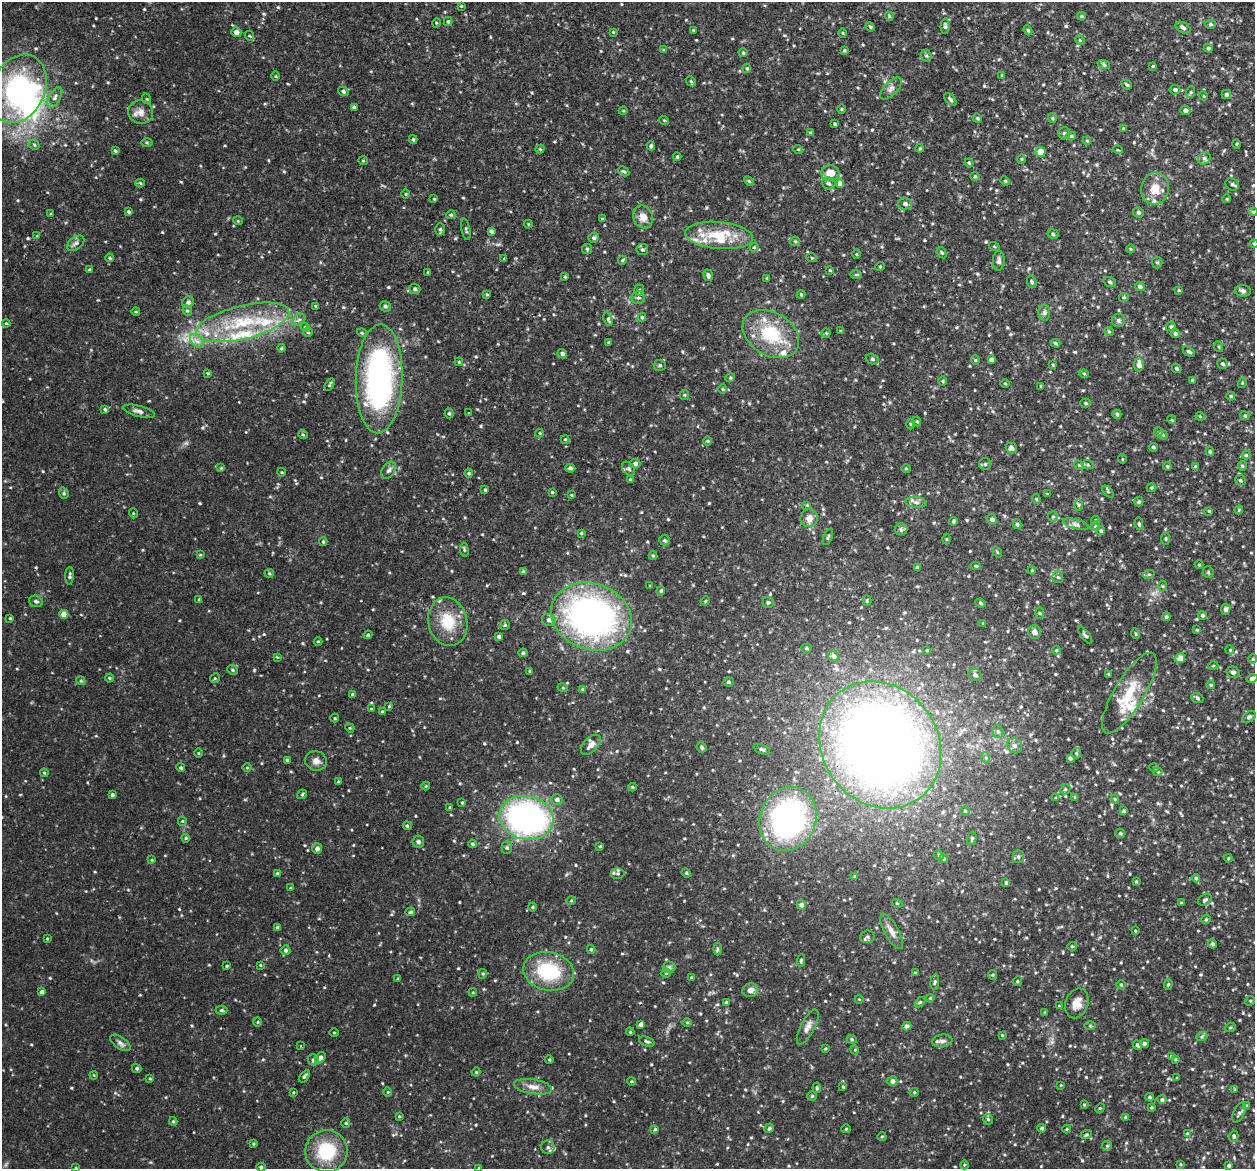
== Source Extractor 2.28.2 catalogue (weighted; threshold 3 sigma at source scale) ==
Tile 10 of 4 x 4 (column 2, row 3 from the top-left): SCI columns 1269-2521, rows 1345-2511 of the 5042 x 5143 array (HDU 1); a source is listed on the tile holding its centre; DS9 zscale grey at full resolution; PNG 1257 x 1171 px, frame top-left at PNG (2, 2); each listed source drawn as its Kron ellipse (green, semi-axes under 4 px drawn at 4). Shown black and unused: <1% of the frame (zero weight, under 2 of 3 exposures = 3% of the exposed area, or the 3 px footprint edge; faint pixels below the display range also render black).
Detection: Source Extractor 2.28.2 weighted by HDU 2 'WHT'; one run over the whole footprint, this tile lists its part. Background 0.0505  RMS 0.0062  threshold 0.028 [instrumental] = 3 sigma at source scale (4.5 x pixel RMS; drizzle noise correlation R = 1.50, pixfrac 1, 0.05/0.05 arcsec/px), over >= 5 px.
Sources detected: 558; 1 inside a brighter object's white glare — neither listed nor drawn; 20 inside a brighter listed object's ellipse — not listed separately; of the other 537, all 500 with FLUX_AUTO >= 0.465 (the completeness limit of this list) listed and drawn (37 fainter detections not listed), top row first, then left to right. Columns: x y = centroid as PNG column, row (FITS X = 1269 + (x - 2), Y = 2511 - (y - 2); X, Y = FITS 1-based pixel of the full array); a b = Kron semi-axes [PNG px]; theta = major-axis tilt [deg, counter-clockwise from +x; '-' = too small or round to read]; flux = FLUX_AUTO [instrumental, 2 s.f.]
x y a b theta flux
461 6 3 3 - 0.48
889 16 5 3 - 0.58
1082 16 4 3 - 0.77
448 21 4 4 - 0.77
436 23 4 3 - 0.49
1210 24 5 4 - 0.81
945 26 8 4 -90 1.2
870 27 5 4 - 0.75
1183 28 8 5 -28 1.6
693 30 3 2 - 0.5
1028 30 5 4 - 0.79
236 32 5 4 - 3.2
613 32 4 3 - 0.5
843 33 5 3 - 0.52
250 36 5 3 - 0.56
1080 40 5 4 - 0.67
1208 48 4 4 - 1
664 50 4 3 - 0.61
844 50 4 3 - 0.66
743 53 4 4 - 0.62
926 56 6 5 - 0.98
1104 65 6 4 -19 0.85
1153 66 4 3 - 0.51
747 68 4 4 - 0.69
1002 75 3 3 - 0.52
276 76 5 3 - 0.52
691 81 5 4 - 0.74
1127 85 5 3 - 0.79
18 89 36 26 64 80
891 89 14 6 46 2.5
1175 90 5 4 - 1.3
343 91 5 4 - 1.1
1191 92 6 4 71 0.73
1226 94 4 4 - 1.4
1204 96 4 3 - 0.5
55 97 11 5 60 2.2
147 99 5 3 - 0.51
950 99 8 4 -46 1.1
354 107 4 3 - 1
842 109 5 3 - 0.54
1185 110 5 4 - 2.3
623 111 4 3 - 0.51
141 112 12 11 - 4.4
978 118 5 4 - 0.77
1052 118 5 4 - 0.75
664 120 5 3 - 0.5
835 124 3 2 - 0.58
1123 129 4 3 - 0.57
811 133 4 3 - 0.73
1064 133 6 6 - 1.2
1071 136 5 4 - 0.93
413 139 4 3 - 0.82
1087 141 4 3 - 0.49
147 142 6 4 -1 0.71
1237 144 5 3 - 0.54
34 145 5 4 - 0.77
651 146 4 4 - 1.2
920 148 4 4 - 0.58
540 149 4 4 - 0.6
798 149 5 3 - 0.53
1118 150 5 3 - 0.49
115 151 4 4 - 0.82
1040 152 5 5 - 8.1
677 157 4 3 - 0.8
1204 158 7 5 45 1.4
1021 159 4 4 - 0.66
363 161 5 3 - 0.48
969 163 4 4 - 0.69
623 171 6 4 -29 0.98
830 173 9 8 - 6.7
975 176 4 4 - 0.78
749 181 6 3 -45 0.64
1005 181 5 4 - 0.68
140 183 4 4 - 0.58
829 183 7 6 - 1.2
840 183 4 4 - 3.1
1232 184 7 5 -26 1.3
1155 189 16 14 80 9.8
406 194 5 3 - 0.5
434 199 4 3 - 0.52
1227 199 4 3 - 0.47
905 204 7 6 - 1.5
129 212 4 3 - 0.99
1138 212 5 5 - 1.5
1253 212 4 3 - 0.77
51 214 4 3 - 0.6
451 215 4 4 - 0.71
643 217 11 9 -71 5.4
602 219 4 3 - 0.53
238 221 5 3 - 0.48
528 224 4 3 - 0.56
440 229 6 5 - 0.95
466 229 11 3 -79 0.87
491 231 4 3 - 1.3
1053 234 5 4 - 0.95
719 235 34 13 -5 19
37 236 4 2 - 0.51
594 238 5 5 - 1.2
795 241 5 4 - 0.77
76 243 10 6 38 1.9
1254 244 4 4 - 0.64
994 246 5 3 - 0.52
754 247 4 4 - 0.63
587 249 5 5 - 0.84
1130 249 4 3 - 0.5
642 250 6 5 - 1.1
942 253 6 4 -58 0.77
856 254 5 3 - 0.53
109 258 4 3 - 0.64
812 258 5 3 - 0.68
504 259 3 3 - 1.4
622 260 4 4 - 0.65
999 261 10 6 87 1.8
1157 262 6 5 - 0.94
880 266 5 3 - 0.47
90 270 4 3 - 1.2
830 270 3 3 - 0.48
428 272 4 3 - 0.67
708 275 6 4 -73 1.5
856 275 6 4 1 0.62
565 277 3 3 - 0.56
767 278 3 3 - 0.67
1032 282 6 4 -69 1
1110 282 6 4 -20 1
1140 286 5 4 - 1.7
415 289 5 5 - 1.2
639 290 5 5 - 0.91
1179 290 4 3 - 0.53
1243 291 8 5 -2 1.5
487 294 4 3 - 0.67
801 294 4 4 - 0.64
638 297 7 6 - 1.6
1124 297 5 4 - 0.69
188 302 6 5 - 1.5
316 306 4 3 - 1.8
385 306 6 5 - 1.1
187 311 5 4 - 0.85
136 312 4 3 - 0.53
1044 312 8 6 -90 1.5
642 317 4 3 - 0.83
608 319 7 4 -70 0.94
299 320 7 5 41 1.6
1118 320 6 6 - 1.4
243 322 48 16 14 38
6 323 4 4 - 0.54
305 327 6 4 -45 0.68
1171 327 5 5 - 0.99
841 331 3 3 - 0.53
308 332 4 4 - 0.79
1109 332 5 4 - 0.73
362 333 5 3 - 0.56
826 333 4 4 - 0.57
1175 333 5 4 - 1.2
771 334 30 21 -31 31
197 341 8 5 -44 2.4
609 342 4 4 - 0.56
1055 343 5 3 - 0.91
1219 347 5 3 - 0.54
281 348 4 3 - 0.64
1189 352 7 4 -30 1
562 354 5 4 - 1.6
872 359 7 5 -18 1.1
975 360 4 4 - 0.6
991 360 4 4 - 2.4
459 362 4 3 - 0.53
1222 364 5 5 - 1.1
660 365 6 5 - 1.2
1053 365 4 3 - 0.51
1139 365 7 5 -87 3.4
1177 368 5 3 - 0.96
208 373 4 3 - 0.58
1084 374 4 4 - 0.68
730 378 5 3 - 0.61
379 379 54 23 88 140
1192 380 3 3 - 0.62
943 381 5 3 - 0.63
1005 383 4 3 - 0.5
1242 383 5 3 - 0.58
330 384 7 3 61 0.79
1041 386 3 3 - 0.6
723 389 4 4 - 0.67
684 395 5 4 - 0.7
1231 396 4 4 - 0.86
1085 403 5 4 - 0.87
105 409 4 4 - 0.98
139 411 16 5 -14 2.4
449 413 5 4 - 0.85
469 413 3 2 - 0.94
1117 414 4 4 - 1
1200 416 4 4 - 0.56
1245 416 4 4 - 0.73
1172 420 4 3 - 0.56
917 421 5 4 - 0.8
910 424 5 3 - 0.59
1158 432 4 4 - 0.64
540 433 4 4 - 0.48
303 435 5 3 - 0.54
1163 435 5 4 - 0.63
565 439 4 4 - 0.56
708 441 5 3 - 0.55
1153 447 4 3 - 0.94
1011 448 6 5 - 1.8
1210 452 4 3 - 0.89
1246 455 4 4 - 0.71
1122 459 5 3 - 0.48
635 464 5 5 - 1.9
985 464 6 6 - 1.1
1079 465 5 4 - 0.78
1088 465 6 3 -18 0.72
1167 466 4 3 - 0.58
1242 466 5 4 - 0.9
1195 467 4 4 - 0.86
221 468 4 4 - 0.51
570 468 5 4 - 1.2
629 469 8 5 -48 1.2
906 469 5 3 - 0.58
389 470 9 6 57 1.9
281 472 4 3 - 0.54
468 473 4 3 - 0.75
630 479 3 3 - 0.5
1240 480 5 5 - 0.9
1152 488 5 4 - 0.72
485 490 3 3 - 0.69
552 492 4 4 - 0.63
1108 492 7 4 -47 0.93
64 493 6 4 -71 0.96
1047 494 4 3 - 0.59
571 495 4 3 - 0.47
1036 499 4 4 - 0.61
916 502 10 5 -7 2.2
1139 502 5 4 - 1
807 505 4 4 - 0.55
1078 505 6 4 89 0.8
1239 510 4 4 - 0.64
1209 511 4 3 - 0.55
133 513 5 3 - 0.49
1053 517 5 5 - 0.96
809 518 9 8 - 3.9
992 519 5 5 - 1.6
1095 520 4 3 - 0.6
954 521 4 3 - 0.81
1017 524 5 3 - 0.82
1076 524 13 4 -16 1.9
1139 524 6 4 -80 0.92
1095 526 5 4 - 0.82
901 529 6 6 - 1.2
1101 531 4 4 - 1
581 533 3 3 - 0.77
828 537 9 3 65 0.77
946 539 5 3 - 0.52
1166 539 6 3 90 0.62
665 540 5 5 - 0.91
323 542 4 3 - 0.67
464 550 7 3 -82 0.82
997 552 6 3 -54 0.6
200 555 4 4 - 0.53
653 556 4 4 - 0.68
1199 565 4 3 - 0.52
976 566 5 4 - 0.66
917 568 4 4 - 1.6
1032 570 4 3 - 0.52
523 572 4 4 - 1.3
1208 572 6 5 - 0.82
269 573 4 4 - 0.72
1149 574 6 3 18 0.68
70 576 9 4 87 1.2
1058 577 6 5 - 0.9
650 586 3 3 - 0.5
1163 586 5 3 - 0.61
661 591 5 3 - 0.8
199 599 4 4 - 0.55
36 601 7 5 -16 1.4
705 601 5 4 - 0.54
867 601 5 4 - 0.73
768 602 5 5 - 1
981 603 5 4 - 0.78
1226 609 5 4 - 1.6
1040 613 5 3 - 0.62
64 614 4 4 - 5.6
1202 615 4 4 - 1
591 617 41 33 -20 210
1166 617 4 4 - 1.4
10 618 4 3 - 0.62
549 620 7 6 - 2
448 622 24 19 -77 17
983 623 4 3 - 0.66
505 625 5 5 - 0.74
1197 630 4 4 - 0.54
1034 632 7 6 - 2.5
1136 634 5 3 - 0.58
368 635 4 3 - 0.68
1085 635 10 4 -53 1.4
499 636 4 3 - 1.7
318 641 4 3 - 0.47
806 648 5 4 - 0.78
927 650 4 3 - 0.59
1056 650 4 3 - 0.62
1230 650 4 3 - 0.55
523 653 4 4 - 1.1
833 656 6 5 - 2.1
277 657 3 3 - 0.48
1180 658 5 5 - 5
1253 659 4 4 - 0.63
1213 666 5 3 - 0.56
232 670 5 4 - 0.85
530 671 3 3 - 0.51
1233 672 6 5 - 1.5
1108 674 4 3 - 0.57
975 675 7 6 - 1.8
109 678 4 4 - 0.6
215 678 5 4 - 0.65
1252 678 5 4 - 2.1
81 681 4 3 - 0.58
729 682 5 4 - 0.78
1211 685 4 3 - 0.77
563 688 5 3 - 0.56
582 689 4 3 - 0.58
1129 693 46 15 59 21
352 694 4 3 - 0.55
1197 698 6 5 - 0.99
389 706 4 3 - 0.57
371 709 4 3 - 0.91
382 711 4 3 - 0.65
1249 717 7 5 37 1.3
335 718 4 4 - 0.52
350 728 5 4 - 0.62
998 732 6 5 - 1.3
591 745 12 7 47 3.1
880 745 66 58 -53 660
1015 746 8 7 - 2
702 747 5 5 - 1.3
762 749 9 4 -24 1.2
198 753 4 3 - 0.52
1076 753 5 5 - 0.83
986 758 5 3 - 0.66
1070 758 3 3 - 1.1
287 760 4 3 - 0.94
316 761 11 9 -12 3.2
181 768 4 4 - 0.9
247 768 5 3 - 0.53
1154 768 5 3 - 0.51
1158 772 4 4 - 0.73
44 773 4 3 - 0.62
338 782 4 3 - 0.6
426 786 4 4 - 0.55
632 787 4 4 - 0.63
1065 789 5 4 - 0.85
302 794 5 3 - 0.62
112 795 3 3 - 1.3
1075 797 4 3 - 0.62
1056 798 4 3 - 0.54
557 799 5 5 - 1.7
1115 799 4 4 - 0.7
462 802 4 3 - 0.5
450 807 4 3 - 0.62
965 811 4 4 - 0.7
1123 811 4 3 - 1
526 818 27 22 -12 160
788 819 33 28 68 140
182 821 5 4 - 0.64
407 826 4 4 - 0.74
1120 833 5 4 - 0.74
186 838 4 4 - 0.65
972 838 7 4 75 1.2
418 842 6 6 - 1.1
472 844 4 3 - 0.75
600 846 3 3 - 0.5
507 848 6 5 - 1.1
317 849 5 5 - 2.3
939 855 5 4 - 0.83
1018 856 6 5 - 1.2
1228 858 4 4 - 0.58
944 859 4 4 - 0.88
152 860 4 3 - 0.53
686 873 5 4 - 0.78
277 874 4 3 - 0.73
618 874 7 5 0 1.1
855 876 4 3 - 0.55
1196 878 4 4 - 0.89
1136 881 4 3 - 0.66
1006 883 4 3 - 0.92
290 888 4 2 - 0.54
1205 900 7 5 30 1.3
571 901 5 3 - 0.53
897 903 5 3 - 0.53
1181 903 4 3 - 0.53
801 905 5 4 - 2.2
532 907 4 4 - 0.58
410 912 5 3 - 0.91
1206 919 5 4 - 0.7
278 928 4 3 - 2.2
892 931 20 7 -61 4.1
1135 931 3 3 - 0.46
867 937 7 6 - 1.4
47 939 3 3 - 0.53
1213 944 4 4 - 1
1072 946 4 4 - 0.69
591 949 4 3 - 0.82
717 949 6 4 -90 0.86
285 950 5 5 - 1.3
801 961 6 4 86 0.89
260 965 3 3 - 0.5
227 966 3 2 - 0.51
669 967 6 6 - 1.2
549 971 26 19 -12 35
666 973 4 4 - 0.73
915 973 4 4 - 0.68
483 974 5 4 - 0.72
992 975 5 4 - 0.72
691 977 4 3 - 0.54
398 979 3 3 - 0.65
1017 981 5 4 - 0.78
935 982 8 4 83 1.1
1121 985 5 3 - 0.58
1168 985 5 4 - 0.85
750 990 8 6 16 3.2
42 992 4 3 - 2
473 992 4 3 - 0.49
930 998 4 3 - 0.55
859 999 4 3 - 0.47
1250 1001 5 4 - 0.73
920 1002 6 3 44 0.71
726 1003 4 3 - 0.82
1077 1003 15 11 68 5.4
1059 1006 4 3 - 0.49
221 1010 6 4 1 0.99
1045 1012 3 3 - 0.59
258 1022 4 3 - 0.51
687 1022 5 3 - 0.6
641 1024 4 4 - 2.3
907 1026 4 4 - 2.2
1090 1026 6 4 0 0.7
808 1027 19 7 62 3.5
1230 1028 5 3 - 0.68
334 1032 5 3 - 0.47
630 1032 4 3 - 0.59
1002 1035 3 3 - 0.48
1202 1036 5 3 - 0.93
852 1039 5 4 - 0.75
647 1041 8 4 -21 1.1
942 1041 10 6 9 2.1
120 1043 12 5 -35 2
1144 1043 4 4 - 1.4
1137 1045 5 4 - 0.89
300 1046 3 3 - 0.59
825 1049 4 3 - 0.48
855 1050 5 3 - 0.48
1171 1056 4 3 - 0.53
320 1058 6 4 54 2.4
549 1059 4 3 - 0.54
1175 1059 4 3 - 0.64
313 1060 5 5 - 1.1
137 1068 5 4 - 0.77
476 1072 4 4 - 0.61
94 1075 4 3 - 0.48
304 1076 7 3 54 1.2
150 1078 4 3 - 0.53
1177 1078 3 3 - 0.57
632 1081 4 3 - 0.52
892 1081 5 5 - 2.3
1061 1085 3 3 - 0.47
533 1087 19 7 -9 4.6
843 1087 3 3 - 0.63
817 1088 5 3 - 0.72
1235 1090 4 4 - 0.5
293 1092 3 3 - 9.1
388 1092 4 3 - 0.49
914 1092 4 4 - 0.63
812 1096 4 4 - 0.73
1150 1097 4 3 - 0.74
1162 1100 4 4 - 1.3
1084 1105 4 3 - 0.55
1247 1106 4 4 - 0.66
1151 1107 3 3 - 0.72
1100 1108 5 4 - 0.64
1239 1113 10 5 65 1.4
399 1116 4 4 - 0.58
1125 1117 4 4 - 0.58
988 1119 6 4 -46 0.96
173 1121 4 4 - 0.6
346 1123 5 4 - 0.67
769 1128 5 4 - 1
1042 1128 4 4 - 1.1
655 1129 4 4 - 0.77
846 1129 4 4 - 0.63
1067 1129 4 3 - 0.5
1187 1134 4 4 - 0.64
1086 1135 6 3 19 0.68
882 1136 4 3 - 0.52
1234 1136 5 4 - 1.1
253 1144 3 3 - 0.6
1107 1146 5 4 - 0.72
548 1147 7 6 - 1.7
326 1151 21 21 - 27
1180 1164 3 3 - 0.55
964 1165 4 3 - 0.48
1229 1166 3 3 - 1.3
261 1167 5 4 - 0.95
76 1168 4 2 - 0.5
479 1168 3 3 - 0.56
Overlapping masked pixels (flux is a lower limit): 1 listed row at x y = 880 745
Isophote crosses this tile's border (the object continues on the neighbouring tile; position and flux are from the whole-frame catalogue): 4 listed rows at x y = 1254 244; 1252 678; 76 1168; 479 1168
Unlisted compact peaks at least as high as the median listed source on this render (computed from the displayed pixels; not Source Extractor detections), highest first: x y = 254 670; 1066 26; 1082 1160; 984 86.